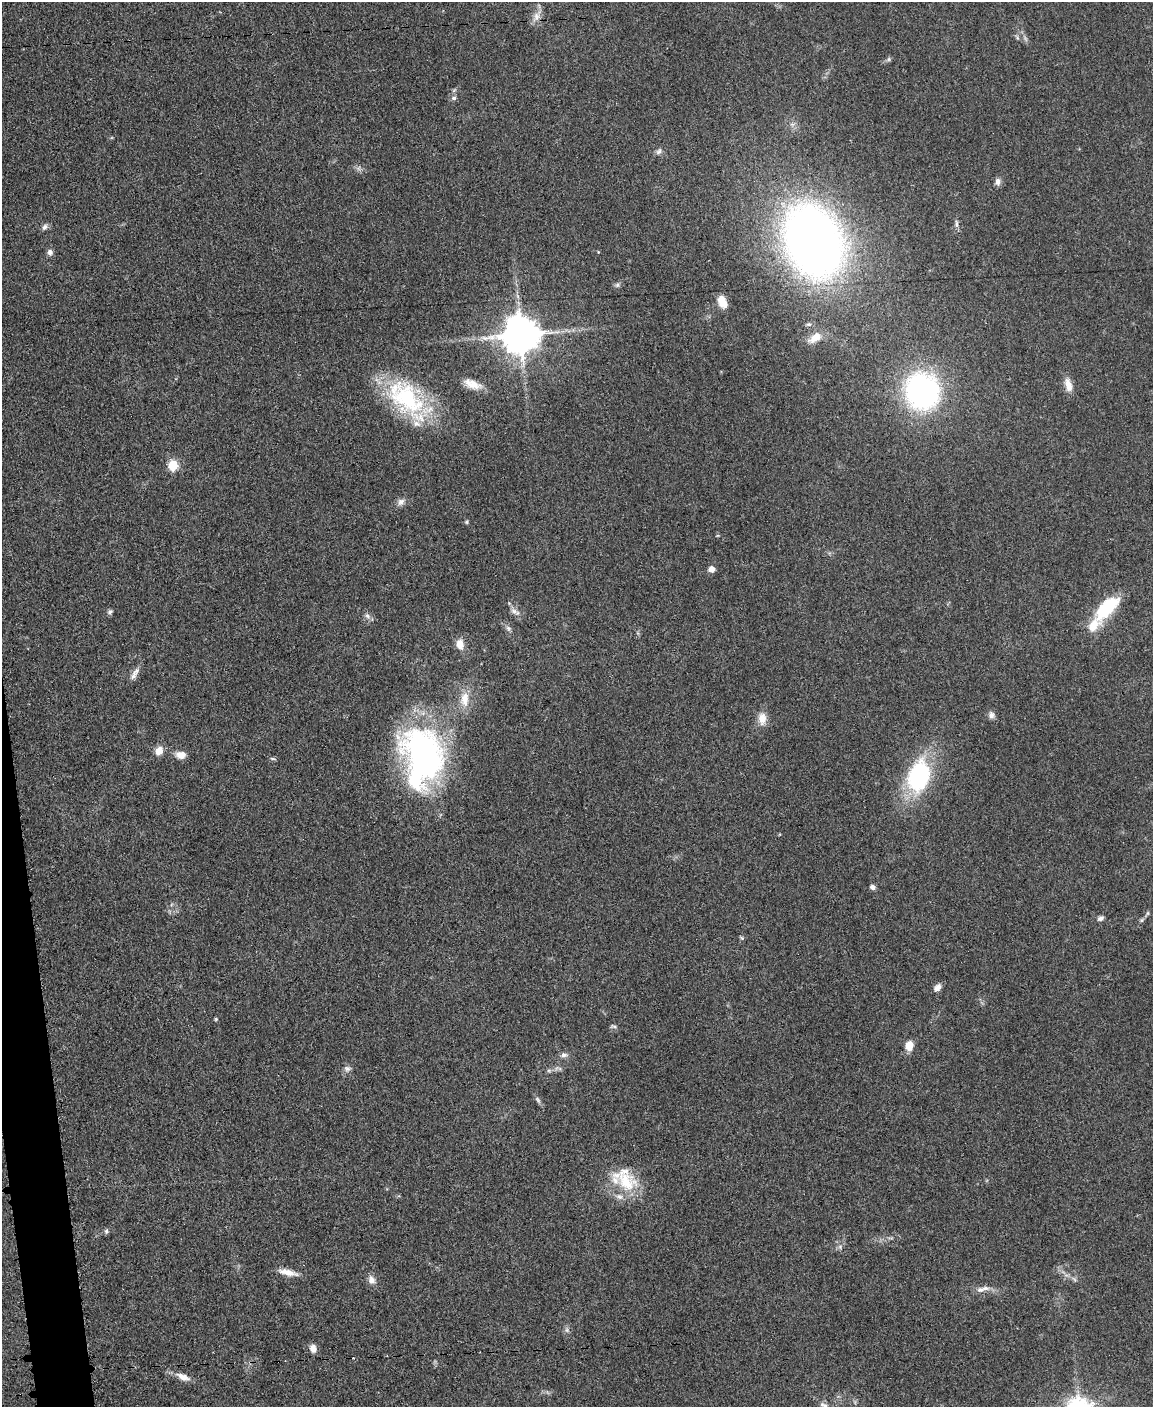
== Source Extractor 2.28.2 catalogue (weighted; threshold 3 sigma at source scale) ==
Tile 7 of 4 x 3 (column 3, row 2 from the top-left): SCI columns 2305-3455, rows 1650-3054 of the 4612 x 4594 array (HDU 1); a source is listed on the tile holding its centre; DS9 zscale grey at full resolution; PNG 1155 x 1409 px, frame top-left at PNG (2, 2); no overlay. Shown black and unused: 2% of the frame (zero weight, under 3 of 5 exposures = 1% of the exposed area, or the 3 px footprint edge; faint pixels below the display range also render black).
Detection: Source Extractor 2.28.2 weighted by HDU 2 'WHT'; one run over the whole footprint, this tile lists its part. Background 0.0654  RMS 0.0062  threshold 0.0279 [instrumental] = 3 sigma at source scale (4.5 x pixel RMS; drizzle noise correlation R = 1.50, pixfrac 1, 0.05/0.05 arcsec/px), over >= 5 px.
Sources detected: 63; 2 inside a brighter object's white glare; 1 cosmic-ray / hot-pixel residue — not listed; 4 inside a brighter listed object's ellipse — not listed separately; the other 56 listed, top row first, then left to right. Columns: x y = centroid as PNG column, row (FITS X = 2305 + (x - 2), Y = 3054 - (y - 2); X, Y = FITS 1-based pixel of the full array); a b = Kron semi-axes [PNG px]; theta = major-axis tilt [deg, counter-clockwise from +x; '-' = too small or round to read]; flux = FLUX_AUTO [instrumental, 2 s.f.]
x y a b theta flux
536 16 11 9 78 4.4
889 59 6 4 89 1
454 98 7 5 20 1.3
659 152 9 5 45 1.9
998 182 9 7 90 2.6
956 224 12 4 -87 1.9
44 227 9 6 57 2
814 242 54 39 -66 540
50 252 7 6 - 2.7
617 285 7 5 46 1.4
722 302 15 9 -66 6.5
521 335 10 10 - 1800
815 338 18 10 34 7.4
473 384 23 10 -19 8.2
1068 385 18 8 -77 5.8
922 391 28 26 -71 150
407 399 61 31 -48 71
173 465 6 5 - 38
401 502 10 8 51 2.8
467 522 6 4 -71 0.81
712 569 5 5 - 4.8
1106 609 22 20 48 22
514 611 11 6 -31 2.7
110 612 7 6 - 1.4
367 616 9 6 -41 2.1
508 628 6 5 - 1.4
460 644 12 8 -77 6.6
133 676 16 7 67 3.4
465 699 22 12 88 9.6
992 715 9 7 -86 2.5
762 718 16 11 -89 6.6
159 751 11 9 56 5.3
181 755 11 8 -5 5.4
425 755 88 45 -88 170
272 758 8 4 -2 1
919 776 29 19 76 76
873 887 7 5 -26 2.1
1148 913 6 4 71 0.84
1101 918 8 5 22 1.8
937 987 9 7 44 3.5
216 1019 5 4 - 0.67
614 1026 9 3 -22 1.1
909 1046 9 7 80 8.1
564 1055 9 6 3 2.1
347 1069 9 7 -2 2.2
538 1100 10 5 -47 1.6
626 1182 32 26 -39 27
106 1231 7 6 - 1.3
840 1247 6 6 - 1.5
288 1272 25 7 -13 6.4
371 1280 11 8 -73 3.9
980 1290 13 7 7 3.7
567 1330 7 4 -90 1.3
313 1348 9 7 -79 4
183 1377 19 8 -23 5.6
824 1405 14 6 -26 3.2
Isophote crosses this tile's border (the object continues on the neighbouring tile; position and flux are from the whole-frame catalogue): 1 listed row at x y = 824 1405